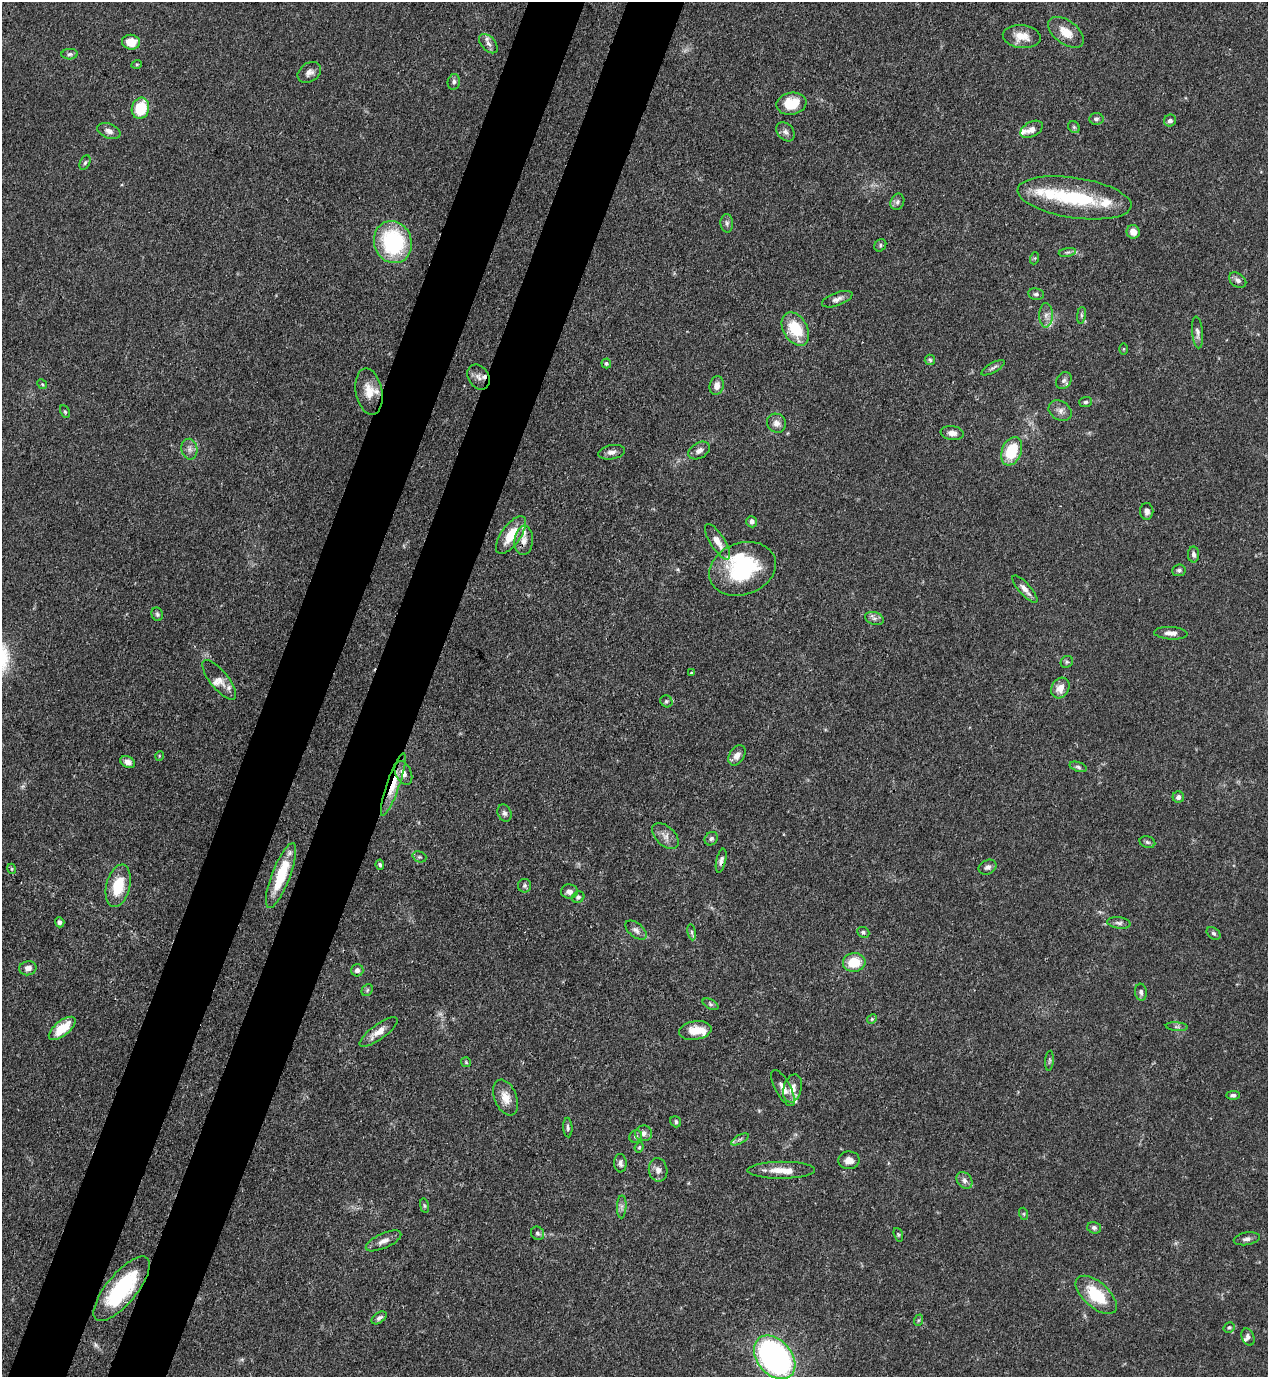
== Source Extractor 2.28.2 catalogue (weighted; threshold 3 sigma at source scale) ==
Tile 7 of 4 x 4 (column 3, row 2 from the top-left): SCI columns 2757-4022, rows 2794-4168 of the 5649 x 5585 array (HDU 1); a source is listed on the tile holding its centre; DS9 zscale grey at full resolution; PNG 1270 x 1379 px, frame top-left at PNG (2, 2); each listed source drawn as its Kron ellipse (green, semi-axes under 4 px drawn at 4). Shown black and unused: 9% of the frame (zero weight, under 3 of 4 exposures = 7% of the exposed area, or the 3 px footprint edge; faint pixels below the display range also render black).
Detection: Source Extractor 2.28.2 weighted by HDU 2 'WHT'; one run over the whole footprint, this tile lists its part. Background 0.077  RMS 0.0036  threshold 0.0161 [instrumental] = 3 sigma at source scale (4.5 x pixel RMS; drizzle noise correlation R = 1.50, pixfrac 1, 0.05/0.05 arcsec/px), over >= 5 px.
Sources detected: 151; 1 too faint to see at this stretch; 2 inside a brighter object's white glare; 1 cosmic-ray / hot-pixel residue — neither listed nor drawn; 10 inside a brighter listed object's ellipse — not listed separately; the other 137 listed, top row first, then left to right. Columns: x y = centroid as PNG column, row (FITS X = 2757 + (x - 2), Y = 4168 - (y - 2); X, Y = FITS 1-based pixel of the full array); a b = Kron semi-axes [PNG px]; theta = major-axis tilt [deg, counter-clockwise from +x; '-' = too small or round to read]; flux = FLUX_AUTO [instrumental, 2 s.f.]
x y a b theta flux
1066 32 20 11 -37 5.7
1022 36 19 11 -6 5.2
131 42 9 7 -7 6.5
488 44 11 7 -48 1.7
70 54 8 5 3 0.87
137 64 5 3 - 0.39
309 72 13 9 35 2
454 82 8 6 78 0.94
791 104 15 11 10 9.6
140 108 11 8 73 13
1096 119 7 6 - 0.89
1170 121 6 6 - 1.4
1074 127 6 5 - 0.68
1031 129 12 7 28 2.4
109 131 12 7 -21 2
786 132 10 8 -50 1.5
85 163 7 5 63 0.63
1074 198 57 20 -8 27
897 202 8 6 66 1.1
727 223 9 6 -88 1.1
1133 232 7 6 - 3.1
393 242 21 18 -71 35
880 245 6 5 - 0.65
1067 252 9 4 9 0.8
1035 258 6 4 71 0.42
1238 280 9 6 -36 1.5
1036 294 8 6 -8 0.86
837 299 16 6 20 1.8
1046 315 12 7 -90 1.9
1081 315 8 4 82 0.77
795 329 18 12 -60 13
1197 332 16 5 -85 1.5
1124 349 5 3 - 0.33
930 360 5 5 - 0.55
606 363 5 4 - 0.66
993 368 13 5 30 0.97
479 377 13 10 -58 2.3
1064 380 9 7 56 1.3
42 384 5 4 - 0.42
717 386 9 7 74 2.6
369 392 23 13 -80 6.2
1085 402 6 5 - 0.67
1060 411 12 9 -31 2.1
65 412 6 4 -62 0.5
776 423 10 9 - 2.2
952 433 11 7 -8 2
189 449 10 8 -81 1.8
699 451 11 8 30 1.8
1012 451 15 9 68 14
612 452 14 7 10 1.8
1147 511 8 6 -88 1.4
752 522 6 5 - 1.3
511 535 22 9 55 7.7
524 540 15 9 86 2.7
718 542 20 7 -58 3.4
1193 554 8 5 -88 1.1
742 569 34 26 20 32
1179 570 7 6 - 0.77
1025 589 17 6 -48 2.4
157 614 7 5 -66 0.79
874 618 9 6 -18 1.3
1171 633 16 6 -3 2.2
1067 662 6 5 - 0.69
691 673 3 3 - 0.61
219 680 24 9 -51 3.3
1060 688 11 8 62 3.7
666 701 6 5 - 0.69
737 755 11 7 58 2.3
159 756 5 3 - 0.34
128 762 8 5 -27 1.7
1078 767 9 4 -19 0.78
403 773 13 7 -65 2.8
393 784 33 6 71 7.5
1178 797 5 5 - 1.4
504 813 9 6 -65 1.1
665 836 16 9 -43 2.7
711 839 7 6 - 0.93
1147 842 8 5 -17 0.76
419 857 7 5 -18 0.69
721 861 12 4 78 1.4
380 865 5 4 - 0.68
988 867 9 7 24 1.5
12 869 5 3 - 0.35
281 876 34 9 69 14
118 886 22 12 76 12
525 886 7 6 - 0.83
569 892 8 7 - 1.9
578 897 6 5 - 0.87
60 922 5 4 - 0.84
1119 923 12 5 -8 1.2
636 930 12 7 -39 1.5
692 932 8 4 -82 0.7
863 932 6 5 - 0.78
1214 933 7 5 -37 0.82
854 962 11 9 6 9.1
28 968 8 7 - 2.3
357 970 6 6 - 1.5
367 990 6 5 - 0.62
1141 992 8 6 -82 1.2
710 1004 8 4 -28 0.79
872 1019 5 4 - 0.46
1177 1027 11 4 -5 0.84
62 1028 16 7 38 8.9
695 1031 16 9 8 5.6
378 1032 23 7 36 4
1049 1061 10 4 85 0.6
466 1062 5 5 - 0.43
783 1088 20 7 -61 3
793 1088 14 9 74 3.2
1233 1095 7 4 2 0.88
506 1097 19 11 -68 4.3
676 1122 6 5 - 0.67
568 1127 10 4 -86 0.86
644 1133 8 7 - 1.6
636 1136 7 6 - 0.8
740 1139 10 4 30 0.91
639 1147 5 4 - 0.47
849 1160 11 9 3 2.7
620 1163 9 6 -86 1.3
658 1170 12 9 -81 2.1
781 1170 34 8 0 5.7
964 1180 9 7 -48 1.5
424 1206 7 4 -81 0.49
622 1207 11 5 87 1.2
1024 1214 6 4 -72 0.44
1094 1228 7 6 - 0.89
538 1233 7 6 - 0.92
898 1235 7 4 -71 0.49
1247 1239 13 6 10 1.5
383 1241 19 7 24 2.5
122 1289 40 15 50 30
1096 1295 25 12 -41 15
379 1318 8 5 35 1.2
919 1320 6 3 70 0.44
1229 1327 6 5 - 0.62
1248 1337 9 6 -70 1
775 1357 25 17 -49 110
Overlapping masked pixels (flux is a lower limit): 3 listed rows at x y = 393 784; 721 861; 122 1289